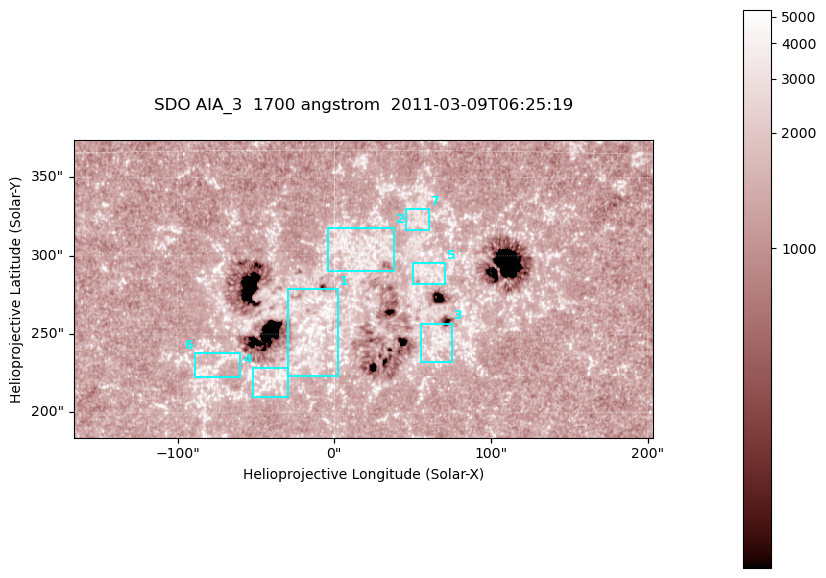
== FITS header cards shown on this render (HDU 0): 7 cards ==
TELESCOP= 'SDO     '           /
INSTRUME= 'AIA_3   '           /
WAVELNTH=                 1700 /
WAVEUNIT= 'angstrom'           /
DATE-OBS= '2011-03-09T06:25:19.712' /
CTYPE1  = 'HPLN-TAN'           /
CTYPE2  = 'HPLT-TAN'           /

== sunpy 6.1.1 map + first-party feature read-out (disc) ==
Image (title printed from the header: SDO AIA_3  1700 angstrom  2011-03-09T06:25:19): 603 x 310 px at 0.613 arcsec/px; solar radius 966 arcsec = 1577 px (partial field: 2.4% of the solar disc is inside the frame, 100% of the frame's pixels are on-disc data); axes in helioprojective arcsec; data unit not stated in the header (colour bar unlabelled)
Pointing: header CRPIX1/2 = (2053.97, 2042.58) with CRVAL1/2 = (0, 0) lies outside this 603 x 310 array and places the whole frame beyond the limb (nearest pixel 1.43 R_sun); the SolarSoft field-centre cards XCEN/YCEN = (18.43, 278.8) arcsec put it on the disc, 1804 arcsec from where CRPIX/CRVAL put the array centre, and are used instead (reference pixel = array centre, CRVAL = XCEN/YCEN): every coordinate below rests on XCEN/YCEN
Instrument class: DISC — disc imager (sunpy class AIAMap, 1700 A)
Bright regions (active regions / flare kernels): reference = the on-disc median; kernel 5 px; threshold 5 sigma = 1588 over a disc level ~1308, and >= 1.15x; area >= 186 px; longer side >= 4 px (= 2.5 arcsec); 7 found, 7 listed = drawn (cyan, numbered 1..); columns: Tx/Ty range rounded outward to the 2 arcsec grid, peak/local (2 s.f.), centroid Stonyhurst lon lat
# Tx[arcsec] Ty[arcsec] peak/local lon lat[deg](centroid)
1 -30..2 222..280 4.6 -1 +8
2 -4..40 290..318 3.4 +1 +11
3 54..76 232..258 3.1 +4 +7
4 -52..-28 210..230 3.3 -2 +6
5 50..72 282..296 3 +4 +10
6 -90..-60 222..238 3.1 -5 +6
7 44..62 316..330 2.7 +3 +12